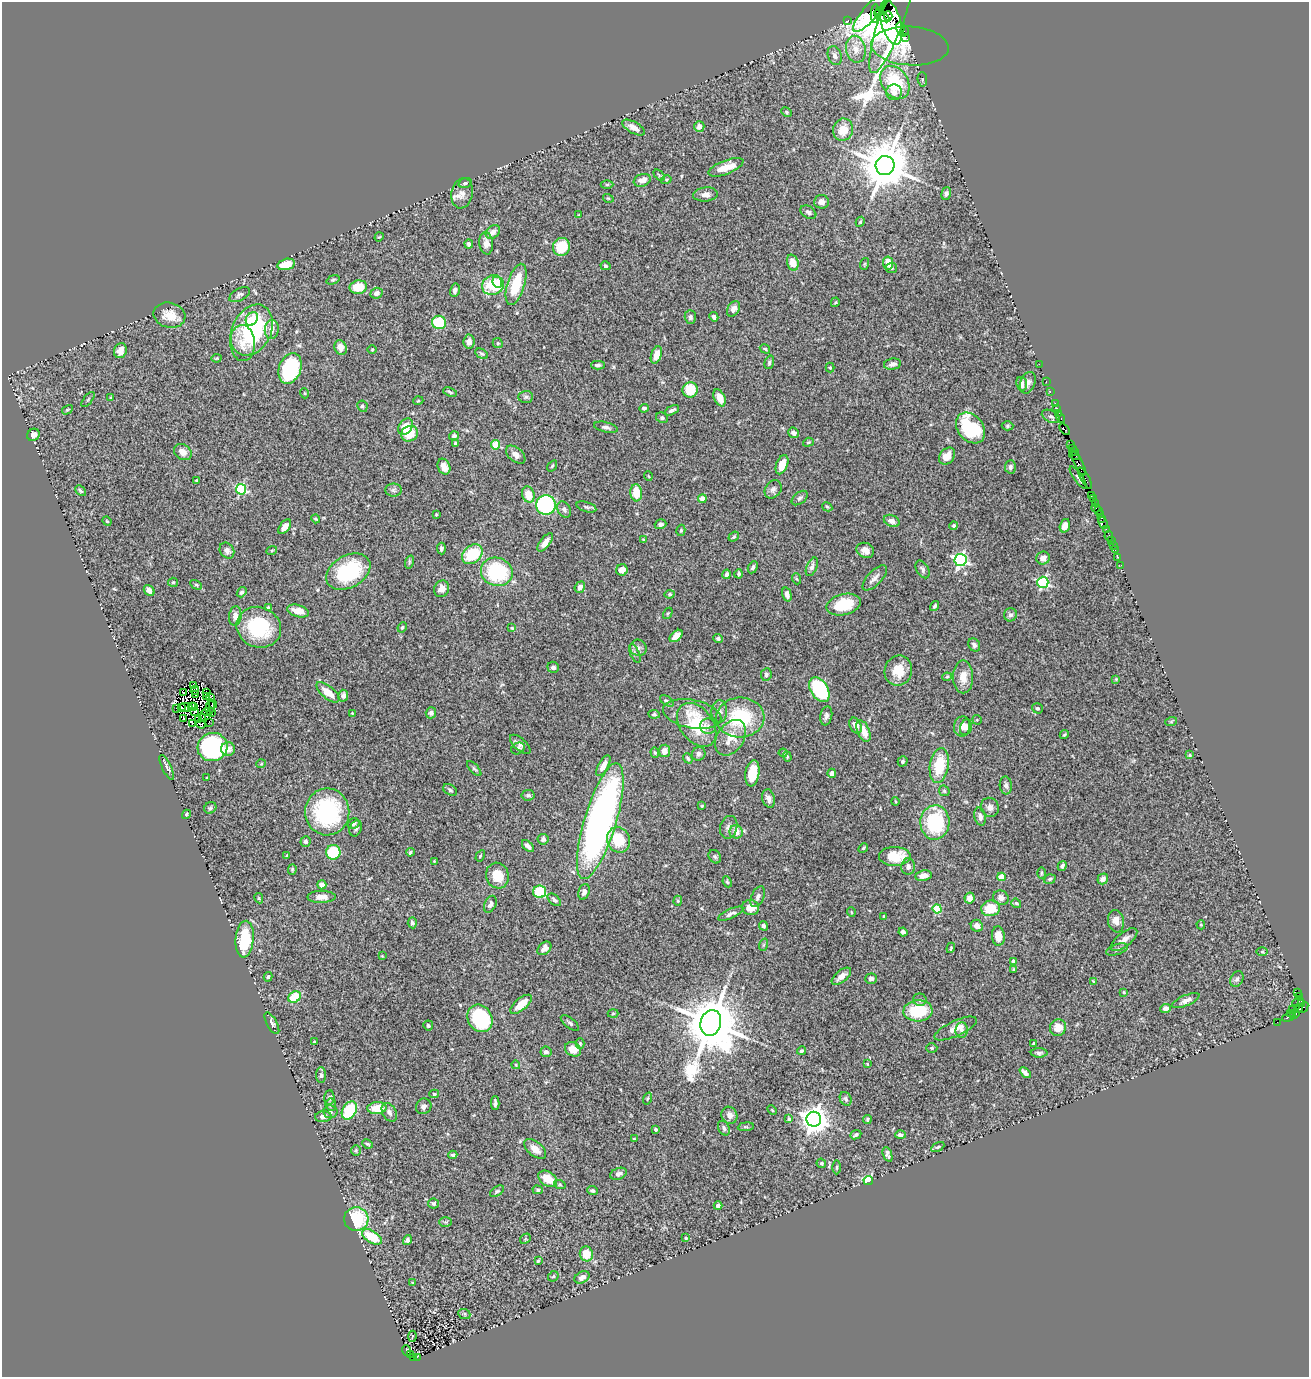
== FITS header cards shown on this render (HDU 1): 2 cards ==
NAXIS1  =                 1307
NAXIS2  =                 1375

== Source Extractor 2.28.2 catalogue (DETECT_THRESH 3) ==
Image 1307 x 1375 px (HDU 1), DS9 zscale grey, 1 PNG px = 1 image px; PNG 1311 x 1379 px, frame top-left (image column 1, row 1375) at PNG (2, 2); each listed source drawn as its Kron ellipse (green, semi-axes under 4 px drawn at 4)
Background 1.49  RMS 0.044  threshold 0.132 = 3 sigma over >= 5 px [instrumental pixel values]
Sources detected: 469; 11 with non-positive FLUX_AUTO (blend fragments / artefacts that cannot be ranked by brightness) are neither listed nor drawn; the other 458 listed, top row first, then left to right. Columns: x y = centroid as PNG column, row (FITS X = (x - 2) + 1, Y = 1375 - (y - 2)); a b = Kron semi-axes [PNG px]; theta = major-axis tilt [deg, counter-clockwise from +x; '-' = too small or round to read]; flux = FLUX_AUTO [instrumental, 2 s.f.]
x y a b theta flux
871 12 26 7 48 490
879 12 4 4 - 150
893 13 63 12 71 1900
875 14 9 3 87 190
882 16 9 3 -31 440
888 16 4 3 - 330
848 20 3 2 - 37
891 23 23 10 -75 460
900 27 6 3 -81 180
904 31 5 3 - 180
906 37 4 3 - 47
910 46 39 19 -3 130
856 49 13 9 -80 35
835 56 10 6 -70 13
922 79 7 4 -85 4.9
895 82 18 13 -57 160
894 92 8 8 - 21
786 112 5 4 - 4
699 126 5 5 - 14
634 127 12 5 -30 22
843 130 11 10 - 48
885 166 9 9 - 16000
726 167 18 6 21 44
659 175 7 3 -46 3.9
642 180 9 6 20 20
666 180 5 4 - 3.4
465 183 7 4 19 6.8
607 185 6 4 -1 4.5
462 193 15 10 80 24
705 194 12 7 6 17
946 194 6 4 73 8.4
608 198 5 3 - 2.6
821 202 7 6 - 15
808 212 9 5 -32 7.8
579 215 3 3 - 2.2
860 222 5 4 - 4
493 232 8 6 42 18
379 237 5 3 - 2.6
486 243 11 7 -84 19
469 244 4 4 - 6.7
561 247 9 8 - 76
793 263 8 5 -73 39
888 263 7 5 -81 34
286 264 9 5 13 46
864 264 6 4 70 2.9
605 266 5 4 - 5
892 268 5 5 - 5.1
333 280 7 4 20 4.1
497 282 6 4 -67 86
516 284 21 8 73 99
493 285 11 9 25 110
358 287 9 6 12 74
455 290 6 5 - 11
377 293 6 5 - 14
240 295 11 6 29 9.4
835 302 5 3 - 2.7
734 309 8 6 57 20
169 315 16 12 -14 44
690 317 7 5 -89 7.4
714 317 5 4 - 8.6
252 319 7 5 56 19
439 322 7 6 - 120
272 329 9 7 85 22
252 330 27 19 63 340
469 342 7 5 83 16
242 343 18 12 -86 42
498 343 5 4 - 3.7
341 348 7 6 - 22
372 349 5 3 - 2.3
765 349 5 4 - 4.2
120 351 8 6 70 23
482 354 7 4 -28 5.1
656 355 9 5 70 37
217 358 5 3 - 3.2
769 362 7 4 72 6.1
893 364 9 5 10 13
1039 364 2 2 - 45
598 365 7 4 1 6.8
290 368 16 11 70 260
830 368 5 4 - 3.4
1046 381 3 2 - 73
1028 383 11 7 68 16
1022 384 7 5 -80 17
690 390 8 7 - 96
450 392 7 3 -20 4.4
1050 392 2 2 - 68
304 393 5 3 - 2.9
526 397 7 6 - 6.9
111 398 4 3 - 3.5
719 398 9 5 -66 31
88 400 9 3 50 3.3
418 401 5 3 - 2.6
1055 404 3 2 - 180
362 406 6 5 - 5.9
644 408 5 4 - 6.9
1056 408 3 2 - 89
67 410 6 3 30 3.2
672 410 8 3 26 7.8
1059 413 3 3 - 93
1051 416 10 6 -26 8.2
662 418 6 5 - 5.4
1061 418 5 3 - 190
1007 426 6 4 1 4.2
406 427 9 6 55 39
606 427 12 5 -13 10
971 428 17 12 -51 200
1065 429 6 3 -47 160
793 433 5 5 - 8.9
409 434 9 7 30 59
33 435 6 5 - 17
454 436 5 4 - 7.5
808 442 5 4 - 3.8
455 444 3 3 - 6.5
1071 444 3 2 - 96
496 445 4 4 - 110
1073 448 3 3 - 100
183 452 9 7 -37 21
1074 452 3 3 - 89
516 455 11 7 -40 19
1074 455 6 2 -30 160
947 456 9 7 52 32
1079 464 13 3 -63 850
782 465 10 5 69 50
552 466 6 3 54 3.4
444 467 8 6 -67 25
1010 467 7 5 86 8.2
648 476 5 3 - 2.5
1078 477 13 3 -55 6.3
1085 478 12 3 -61 420
197 480 4 3 - 2.8
241 489 5 5 - 280
773 489 10 7 53 12
393 490 8 6 0 8
80 491 6 4 -44 4.8
636 493 8 6 -85 57
528 494 8 6 -73 40
1091 495 3 3 - 160
800 498 9 5 38 7.6
1093 498 4 2 - 110
702 499 4 4 - 41
1095 503 4 2 - 57
546 505 10 9 - 450
586 507 10 5 -18 6.8
827 507 5 4 - 3.3
1096 508 4 2 - 200
564 509 8 6 -60 11
1099 511 3 2 - 310
1100 514 3 2 - 110
436 515 4 3 - 2.8
1101 518 3 2 - 180
315 519 5 3 - 3.9
107 521 5 4 - 3.1
892 521 8 5 -25 19
1103 523 6 3 -65 140
660 524 6 4 18 8.7
954 526 4 4 - 6.5
1065 526 7 5 74 20
285 527 8 5 53 19
1106 529 2 2 - 25
681 530 5 4 - 4.6
1109 536 5 3 - 200
734 537 6 3 40 3.7
644 540 4 4 - 3.1
1111 540 3 2 - 79
545 542 11 5 53 23
1113 546 3 2 - 87
441 549 6 4 -86 6.7
272 550 5 3 - 3.2
865 550 9 7 -24 19
1115 550 2 2 - 15
227 551 8 7 - 13
472 554 11 8 42 130
1117 557 3 2 - 52
1043 558 7 6 - 16
961 560 6 6 - 700
409 562 7 4 72 4.7
1121 565 2 2 - 17
753 567 6 4 62 6.7
812 567 10 5 67 9.4
922 569 9 6 -61 9.4
622 570 6 5 - 22
348 572 24 16 30 230
497 572 16 14 -19 230
727 574 5 4 - 9
739 574 4 4 - 5.9
875 578 16 7 46 15
797 579 5 3 - 3.6
173 582 5 4 - 3.8
1043 582 5 5 - 420
196 585 6 4 -28 4.5
580 587 6 5 - 14
442 589 8 7 - 21
149 591 6 5 - 15
242 592 5 4 - 7.5
670 594 5 4 - 4.6
787 594 7 4 -73 14
844 605 17 10 14 98
935 606 5 3 - 5.5
268 607 4 3 - 3
298 611 11 6 -15 38
668 613 6 4 57 3.7
1010 615 7 6 - 8.2
235 616 10 6 84 19
259 627 22 20 -23 190
402 627 5 3 - 4.2
512 628 4 4 - 2.6
676 636 7 5 40 19
718 639 5 4 - 5.5
974 645 7 5 -57 8
638 648 8 8 - 11
635 653 10 4 -66 7.3
553 667 6 5 - 10
898 671 15 13 71 56
766 675 6 5 - 9.1
947 677 4 4 - 3.3
963 677 16 10 -89 38
1116 679 4 4 - 3.2
193 686 2 2 - 2.3
195 690 4 2 - 3.9
819 690 13 8 -59 280
328 692 14 6 -40 41
184 693 2 2 - 2.6
206 693 3 2 - 1.5
195 695 4 3 - 5.8
343 696 6 5 - 13
207 697 3 2 - 3
211 698 3 2 - 3
667 701 7 4 -34 6.2
213 704 4 2 - 2
186 707 7 2 -3 2.5
191 707 3 2 - 3.1
194 707 4 2 - 4.4
210 707 7 2 78 5.2
182 708 3 2 - 7.5
1037 708 5 5 - 5.5
177 709 3 2 - 2
719 711 11 8 87 15
195 712 3 2 - 3.1
206 712 4 2 - 2.2
212 713 3 2 - 0.74
352 713 4 3 - 2.4
431 713 5 5 - 7
654 714 6 4 -7 4.7
692 714 29 14 -11 60
826 716 9 6 79 12
203 717 3 2 - 2
740 717 24 20 2 190
184 718 3 2 - 2.3
199 719 3 2 - 7.3
977 720 5 4 - 3.2
209 722 2 2 - 1.3
1171 722 6 4 19 3.2
193 723 3 2 - 5.8
201 724 5 2 - 0.64
697 725 24 16 -53 130
708 726 8 7 - 10
856 726 8 5 -65 24
962 726 10 8 80 19
966 727 8 6 72 12
863 731 11 6 -67 35
1064 735 4 3 - 3.4
730 738 19 13 56 50
520 744 13 6 -42 11
213 747 15 14 - 470
518 748 7 5 33 8.2
228 749 7 7 - 18
664 751 6 5 - 21
655 752 5 4 - 4.3
783 753 4 4 - 3.3
699 754 7 6 - 8.2
1190 755 3 3 - 3.6
787 757 5 4 - 3.7
688 758 5 4 - 5
903 761 5 4 - 5.1
261 764 5 3 - 2.5
939 765 17 9 81 110
603 766 12 5 60 24
167 767 14 4 -64 9.3
474 769 9 4 -47 5.7
752 773 13 7 80 58
832 773 4 4 - 12
207 778 3 2 - 2.4
1006 785 9 6 -86 9.7
450 790 7 5 -31 7
944 791 6 4 -46 4.3
528 795 6 5 - 5.9
769 799 9 6 -75 15
895 802 4 3 - 2.9
702 806 4 3 - 3.1
990 807 10 9 - 15
210 808 6 5 - 5.3
327 812 23 22 - 310
186 814 5 4 - 4.4
980 817 9 5 -76 14
600 821 60 16 73 1400
935 822 17 14 87 210
353 824 6 5 - 7.6
729 827 11 8 73 14
356 828 8 6 68 8.6
736 832 7 6 - 29
543 839 5 5 - 10
618 840 13 11 -67 96
306 841 5 5 - 7
528 846 7 4 -46 14
863 848 5 4 - 3.7
333 852 7 7 - 100
410 852 4 3 - 6
287 856 4 3 - 3
480 856 6 4 60 3.8
895 856 16 9 0 84
715 857 7 5 -56 6.7
434 861 3 3 - 2.5
908 866 8 7 - 12
1062 866 5 4 - 7.2
292 869 5 4 - 4
1041 873 5 3 - 3.3
497 876 13 11 -72 58
923 876 8 5 10 24
1001 877 4 4 - 70
1050 879 6 4 18 5.2
1103 879 5 5 - 17
727 882 6 4 -67 5
322 885 4 4 - 18
540 892 6 6 - 140
584 892 8 5 72 11
321 897 14 6 1 22
758 897 11 6 65 11
259 898 5 4 - 3.3
970 898 5 5 - 26
1001 898 8 7 - 16
554 900 8 4 -39 7.7
678 901 5 4 - 4.3
1016 903 5 4 - 5.4
490 904 9 5 65 11
750 908 8 7 - 34
991 908 9 7 9 77
937 909 4 4 - 140
851 912 5 3 - 2.2
731 914 13 4 25 11
883 916 4 3 - 2.4
1116 921 11 8 -79 26
412 923 5 4 - 7.8
1201 925 5 4 - 3.5
763 926 5 4 - 5.8
977 926 6 5 - 19
903 932 4 4 - 9.3
998 936 9 6 -86 34
245 939 18 9 85 120
1124 940 16 7 38 20
763 945 6 4 70 3.9
544 948 8 5 44 15
951 948 5 3 - 3.2
1117 949 11 5 19 8.2
1262 952 6 4 0 3.4
382 956 3 3 - 2.2
1013 961 4 3 - 12
1013 969 3 3 - 3.7
841 976 11 5 39 20
268 977 4 3 - 3.8
871 979 6 5 - 6.7
1237 979 8 6 62 9
1093 981 3 2 - 2
1124 992 3 2 - 2.4
1297 992 3 3 - 540
1299 996 3 2 - 30
295 997 7 5 30 85
920 1000 7 6 - 7.4
1186 1001 15 5 23 14
1298 1002 6 3 24 120
521 1004 13 6 40 45
1301 1004 3 3 - 40
1165 1008 5 4 - 20
1298 1008 5 3 - 120
1303 1008 6 2 52 100
1292 1010 3 2 - 98
918 1011 14 10 4 140
1290 1013 4 3 - 120
613 1014 5 3 - 3.2
1295 1014 5 3 - 180
1289 1017 7 3 23 170
480 1018 14 12 -59 260
1277 1022 2 2 - 28
272 1023 12 5 -61 9.7
570 1023 11 5 -40 7.4
711 1023 13 10 74 23000
428 1025 5 5 - 5.5
1058 1028 8 8 - 43
956 1029 23 7 25 29
962 1030 7 6 - 9.8
314 1041 3 2 - 2.8
580 1043 5 4 - 3.9
1034 1043 3 3 - 4.1
932 1048 5 4 - 4.8
573 1049 8 7 - 36
801 1051 4 4 - 6.3
546 1052 5 5 - 10
1039 1053 8 4 0 7
867 1064 3 3 - 2.4
516 1065 4 3 - 2.7
1025 1073 6 4 -44 12
321 1075 8 5 -90 7.3
434 1094 5 4 - 4.7
329 1098 7 5 87 7.1
648 1099 6 3 71 3.1
846 1099 7 5 -64 6.1
495 1103 7 3 90 7.9
331 1105 6 5 - 5.9
424 1106 8 7 - 9.8
377 1108 9 6 3 52
349 1110 10 6 58 140
772 1110 6 3 -45 2.7
330 1112 7 6 - 7.4
389 1112 10 7 -59 12
729 1115 9 7 -63 18
323 1117 8 5 4 16
789 1119 4 3 - 5.1
814 1119 7 7 - 3800
867 1119 4 4 - 4.8
746 1127 8 4 7 3.8
724 1128 8 5 -61 7.8
656 1129 3 3 - 8
856 1135 6 4 25 6.4
900 1135 5 3 - 7.9
634 1139 4 3 - 3
367 1144 5 3 - 4.1
938 1147 7 4 28 4.5
535 1149 13 7 -40 27
356 1150 5 4 - 4.1
887 1154 8 4 -70 8.7
453 1155 4 3 - 5.9
821 1163 5 4 - 4.6
837 1167 7 3 89 3.3
618 1174 8 5 23 12
548 1179 10 7 -34 52
868 1180 5 4 - 200
560 1185 6 4 -19 3.7
538 1190 5 4 - 5.1
497 1191 8 4 33 5.3
592 1191 5 4 - 6
433 1203 5 5 - 6
718 1206 4 4 - 9.4
356 1219 12 12 - 160
445 1222 6 5 - 4
372 1237 11 6 -32 98
686 1238 4 3 - 5.7
525 1239 6 4 48 3.6
407 1240 5 4 - 6.6
586 1254 7 6 - 54
538 1261 3 3 - 3.6
553 1276 6 4 46 4.2
582 1277 8 5 30 13
412 1282 3 2 - 2.3
464 1314 6 5 - 4.7
412 1336 5 3 - 5.1
407 1350 5 3 - 460
410 1355 4 2 - 320
413 1357 3 3 - 100
417 1357 2 2 - 140
At the frame edge (FLAGS 8, measured only in part): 1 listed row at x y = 893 13
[11 non-positive-flux detections neither listed nor drawn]